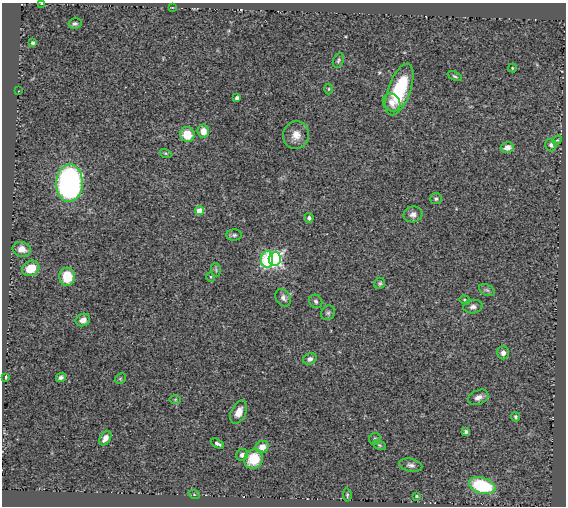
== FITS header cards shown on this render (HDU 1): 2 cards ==
NAXIS1  =                  564
NAXIS2  =                  504

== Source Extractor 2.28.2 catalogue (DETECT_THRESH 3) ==
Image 564 x 504 px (HDU 1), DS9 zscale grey, 1 PNG px = 1 image px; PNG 568 x 508 px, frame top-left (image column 1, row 504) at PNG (2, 3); each listed source drawn as its Kron ellipse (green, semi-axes under 4 px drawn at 4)
Background 0.459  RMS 0.054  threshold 0.162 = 3 sigma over >= 5 px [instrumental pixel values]
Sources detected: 62; all 62 listed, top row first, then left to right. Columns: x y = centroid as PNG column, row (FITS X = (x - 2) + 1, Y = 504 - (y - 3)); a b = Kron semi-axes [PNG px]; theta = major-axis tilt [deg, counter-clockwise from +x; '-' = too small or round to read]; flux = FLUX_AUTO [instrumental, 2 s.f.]
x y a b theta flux
41 3 3 2 - 3.7
172 7 4 2 - 2.1
75 24 6 5 - 7.6
33 43 4 3 - 7.1
338 60 8 5 67 7.1
512 68 4 4 - 4
455 76 7 4 -24 5.9
329 89 5 3 - 3.9
399 90 27 11 70 220
18 91 2 2 - 2
237 98 4 4 - 10
392 102 9 8 - 24
203 131 6 5 - 37
187 135 7 7 - 77
296 135 14 13 - 40
557 140 5 4 - 4.2
551 145 6 5 - 11
507 147 6 5 - 27
166 153 6 4 -20 4.2
69 183 19 13 88 1100
436 199 5 5 - 7.5
200 211 4 4 - 78
413 214 9 8 - 18
309 218 5 4 - 10
234 235 8 5 0 8.6
22 249 9 7 -14 33
275 259 7 6 - 770
267 260 8 6 88 280
31 268 9 7 29 79
216 270 7 4 -80 5.7
67 277 9 7 -88 99
211 277 5 3 - 3.1
380 283 6 5 - 6
487 290 8 5 -24 8.3
283 298 9 7 -57 15
465 300 5 4 - 6.7
316 301 7 6 - 9.2
473 307 9 7 4 15
328 313 8 6 55 8
83 320 7 6 - 21
503 353 6 6 - 18
310 359 7 5 29 13
6 377 3 3 - 4.9
61 377 5 4 - 9.2
120 379 6 4 45 4.8
478 397 10 7 24 18
175 399 6 4 1 4.9
239 412 12 7 66 32
516 417 4 4 - 6.5
466 431 4 3 - 7.3
105 438 8 5 54 19
375 439 6 6 - 6.6
218 444 7 4 -29 9.9
379 445 7 4 -27 5.4
262 447 6 6 - 37
242 455 6 5 - 12
254 459 10 9 - 94
411 465 12 6 -13 14
482 486 13 8 -17 240
194 494 6 3 -20 3.9
347 495 7 4 -84 5
416 496 3 3 - 4.4
At the frame edge (FLAGS 8, measured only in part): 1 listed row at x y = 41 3